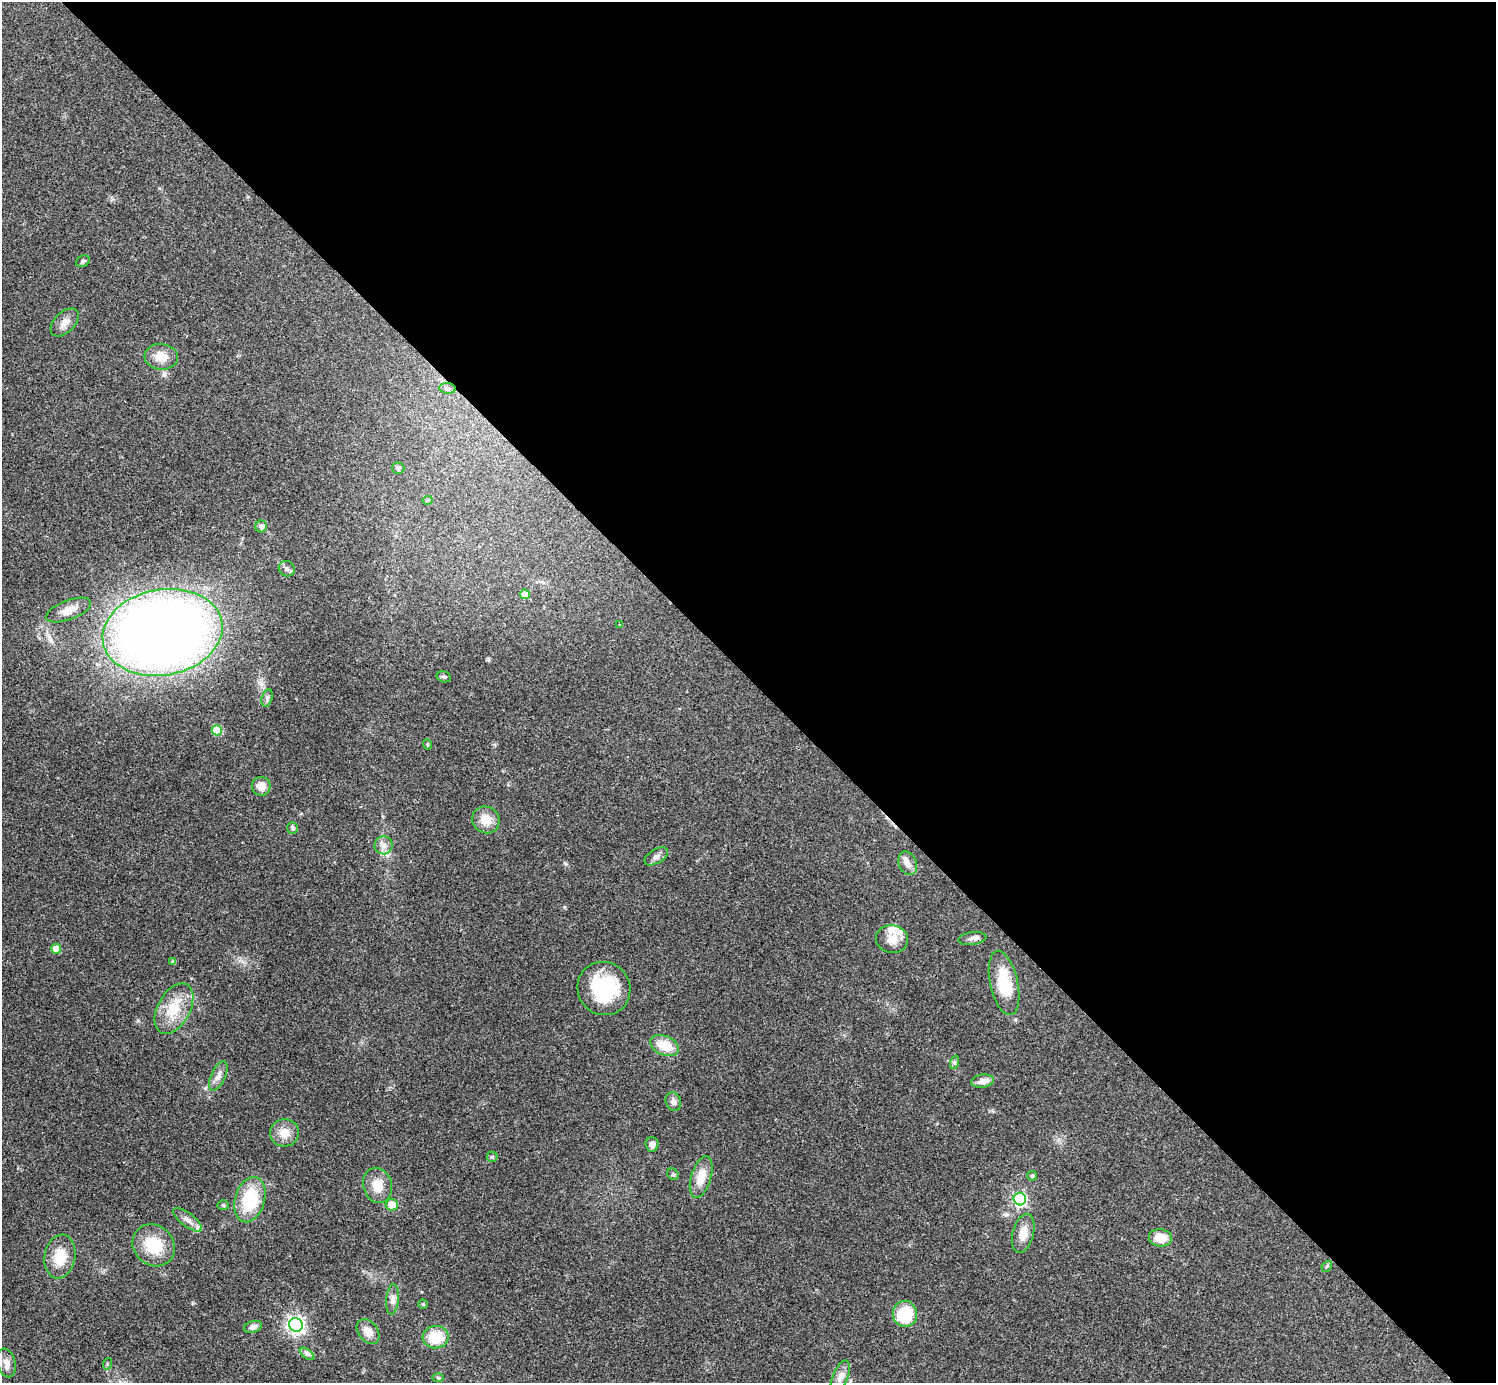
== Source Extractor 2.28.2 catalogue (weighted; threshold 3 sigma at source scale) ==
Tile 8 of 4 x 4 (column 4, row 2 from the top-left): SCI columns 4486-5979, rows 2919-4299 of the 5980 x 5979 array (HDU 1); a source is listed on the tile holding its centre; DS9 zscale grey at full resolution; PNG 1498 x 1385 px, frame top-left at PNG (2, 2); each listed source drawn as its Kron ellipse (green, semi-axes under 4 px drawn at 4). Shown black and unused: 49% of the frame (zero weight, under 3 of 4 exposures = <1% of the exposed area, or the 3 px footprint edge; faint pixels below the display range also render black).
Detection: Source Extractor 2.28.2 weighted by HDU 2 'WHT'; one run over the whole footprint, this tile lists its part. Background 0.0612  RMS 0.0056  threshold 0.0251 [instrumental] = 3 sigma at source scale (4.5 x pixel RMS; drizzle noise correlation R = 1.50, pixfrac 1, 0.05/0.05 arcsec/px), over >= 5 px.
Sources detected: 67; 4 inside a brighter listed object's ellipse — not listed separately; the other 63 listed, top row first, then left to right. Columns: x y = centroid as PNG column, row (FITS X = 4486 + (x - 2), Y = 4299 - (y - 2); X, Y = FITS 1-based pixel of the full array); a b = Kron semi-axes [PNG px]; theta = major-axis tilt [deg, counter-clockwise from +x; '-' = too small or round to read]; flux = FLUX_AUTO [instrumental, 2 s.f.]
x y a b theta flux
83 261 7 5 27 1.1
65 322 17 10 45 4.3
161 357 17 13 -5 7.4
447 388 8 5 -7 1.3
398 468 6 5 - 1.3
427 500 5 4 - 0.83
261 526 6 6 - 1.8
287 569 8 7 - 1.8
525 594 5 5 - 4.3
68 610 24 9 21 6.3
620 625 3 3 - 0.85
163 632 60 43 10 670
444 677 7 5 -15 1
267 698 9 5 74 1.5
217 730 5 5 - 20
427 744 5 3 - 0.49
261 786 9 9 - 4.7
486 820 14 13 - 7.7
293 828 6 5 - 1.2
384 845 9 9 - 3
656 856 13 7 30 2.7
908 863 12 9 -65 3.6
892 939 16 14 -11 6.4
972 939 14 6 8 2.3
56 949 5 4 - 10
173 962 4 4 - 1.6
1004 983 33 14 -77 22
604 989 27 26 - 38
174 1009 27 16 61 15
665 1046 15 9 -22 13
955 1062 7 4 71 1.1
218 1076 16 7 66 3.5
983 1081 11 6 7 4.3
673 1102 10 7 -70 2.6
284 1133 14 13 - 7
652 1144 7 6 - 2.5
492 1157 5 5 - 0.8
673 1174 6 5 - 0.95
1032 1176 5 5 - 1.3
701 1177 21 10 73 9.3
378 1185 17 14 -74 8.8
1020 1199 6 6 - 89
250 1200 23 15 74 28
223 1205 5 5 - 0.88
392 1205 6 6 - 8
187 1220 17 6 -37 3.3
1023 1233 20 10 75 6.8
1160 1238 11 8 -7 9.1
154 1245 22 19 -42 19
60 1257 22 15 80 13
1327 1266 6 4 47 0.87
393 1299 15 6 85 2.7
423 1304 4 4 - 0.78
905 1314 13 12 - 27
296 1325 7 6 - 210
253 1327 9 5 17 2.6
368 1332 14 9 -52 4.8
436 1337 13 11 6 17
307 1354 8 4 -36 1.5
6 1363 14 9 -76 3.7
107 1364 6 4 72 0.69
840 1377 17 7 68 3.7
438 1378 6 4 -1 0.64
Overlapping masked pixels (flux is a lower limit): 1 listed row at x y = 972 939
Unlisted compact peaks at least as high as the median listed source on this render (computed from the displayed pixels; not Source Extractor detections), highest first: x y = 566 864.